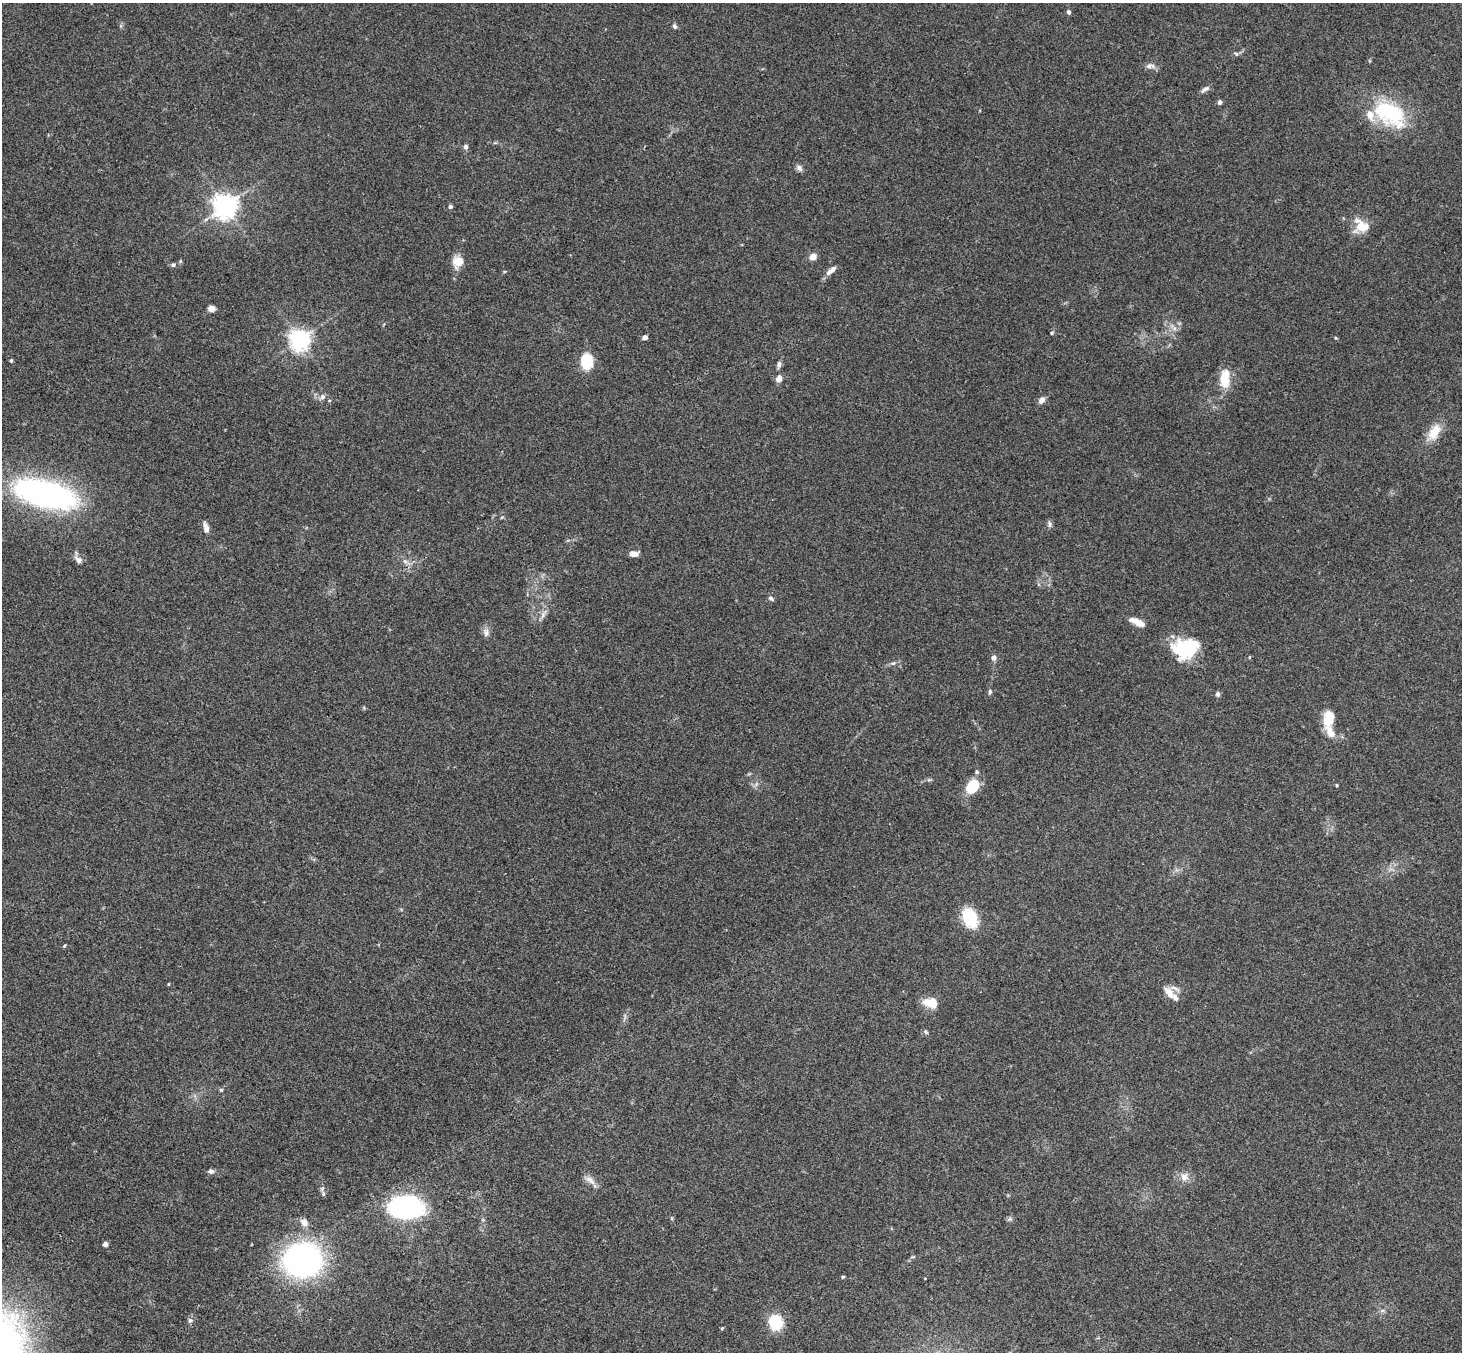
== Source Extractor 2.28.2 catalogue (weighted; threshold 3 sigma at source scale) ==
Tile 7 of 4 x 4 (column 3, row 2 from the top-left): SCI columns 2976-4435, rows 3033-4382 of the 5946 x 5927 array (HDU 1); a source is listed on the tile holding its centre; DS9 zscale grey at full resolution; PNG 1464 x 1354 px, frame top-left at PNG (2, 3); no overlay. Shown black and unused: <1% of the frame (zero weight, under 3 of 4 exposures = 6% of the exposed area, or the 3 px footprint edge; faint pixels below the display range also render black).
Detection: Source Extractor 2.28.2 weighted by HDU 2 'WHT'; one run over the whole footprint, this tile lists its part. Background 0.208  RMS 0.0083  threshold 0.0373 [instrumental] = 3 sigma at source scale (4.5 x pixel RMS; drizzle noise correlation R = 1.50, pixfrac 1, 0.05/0.05 arcsec/px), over >= 5 px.
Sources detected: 77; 6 inside a brighter listed object's ellipse — not listed separately; the other 71 listed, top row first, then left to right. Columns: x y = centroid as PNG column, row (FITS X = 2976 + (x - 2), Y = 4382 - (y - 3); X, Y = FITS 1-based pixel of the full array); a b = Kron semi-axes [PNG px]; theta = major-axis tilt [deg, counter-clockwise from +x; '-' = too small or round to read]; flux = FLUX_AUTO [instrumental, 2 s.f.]
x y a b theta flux
1069 12 5 5 - 1.9
675 26 7 5 -65 1.9
1236 54 6 4 -20 1.3
1150 66 14 7 0 3.9
1205 89 12 5 36 3
1220 102 4 4 - 2.8
1390 113 44 26 -33 65
466 147 6 5 - 2.3
799 168 9 7 -47 2.9
225 206 7 7 - 790
450 206 4 4 - 1.8
1361 226 17 11 49 14
813 257 6 5 - 7.8
458 262 14 12 63 11
173 265 6 5 - 1.3
829 272 11 6 34 4
211 308 7 6 - 4.6
1174 328 7 5 -46 2.5
1052 333 5 4 - 0.99
645 337 4 4 - 5.3
1336 338 4 4 - 0.91
300 340 7 7 - 530
11 360 5 4 - 1.2
586 361 12 9 -84 34
779 364 9 6 81 2.6
779 378 10 8 60 4
1225 379 21 10 87 19
322 397 8 6 45 2.9
1042 400 9 7 46 3.7
1434 432 24 13 57 15
45 494 43 17 -14 330
1049 524 9 5 -79 2.2
206 528 14 6 -76 4.6
634 554 9 6 -7 6.1
78 560 11 8 -35 4.2
405 561 7 4 -1 2
771 598 8 5 -33 1.7
542 615 9 4 81 2.9
1137 622 15 6 -25 11
486 632 12 8 -84 3.9
1185 649 28 20 11 51
994 658 6 6 - 3.1
893 663 7 4 42 1.5
990 692 7 5 87 1.5
1218 694 6 5 - 2.1
1328 719 17 10 71 20
977 772 5 5 - 1.2
1337 785 4 4 - 0.77
972 787 14 10 54 25
970 918 17 11 -68 41
64 946 5 3 - 0.85
168 984 5 3 - 0.62
1170 993 19 9 -55 9.1
931 1003 16 10 -7 15
926 1032 6 4 -43 1.5
221 1090 5 4 - 1
211 1171 8 6 0 2.5
1184 1177 11 11 - 6.3
590 1180 17 7 -36 5.5
323 1194 6 4 -90 1.4
405 1207 31 19 -1 150
1009 1219 7 5 12 1.7
304 1222 10 8 -55 5.2
105 1244 6 6 - 2.3
912 1257 6 3 18 0.97
303 1260 39 34 5 180
843 1277 5 4 - 0.88
190 1321 7 5 67 2
776 1323 10 9 - 43
722 1328 5 3 - 0.88
3 1338 72 43 -59 250
Overlapping masked pixels (flux is a lower limit): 1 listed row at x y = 3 1338
Isophote crosses this tile's border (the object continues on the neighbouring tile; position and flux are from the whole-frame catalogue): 1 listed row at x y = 3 1338